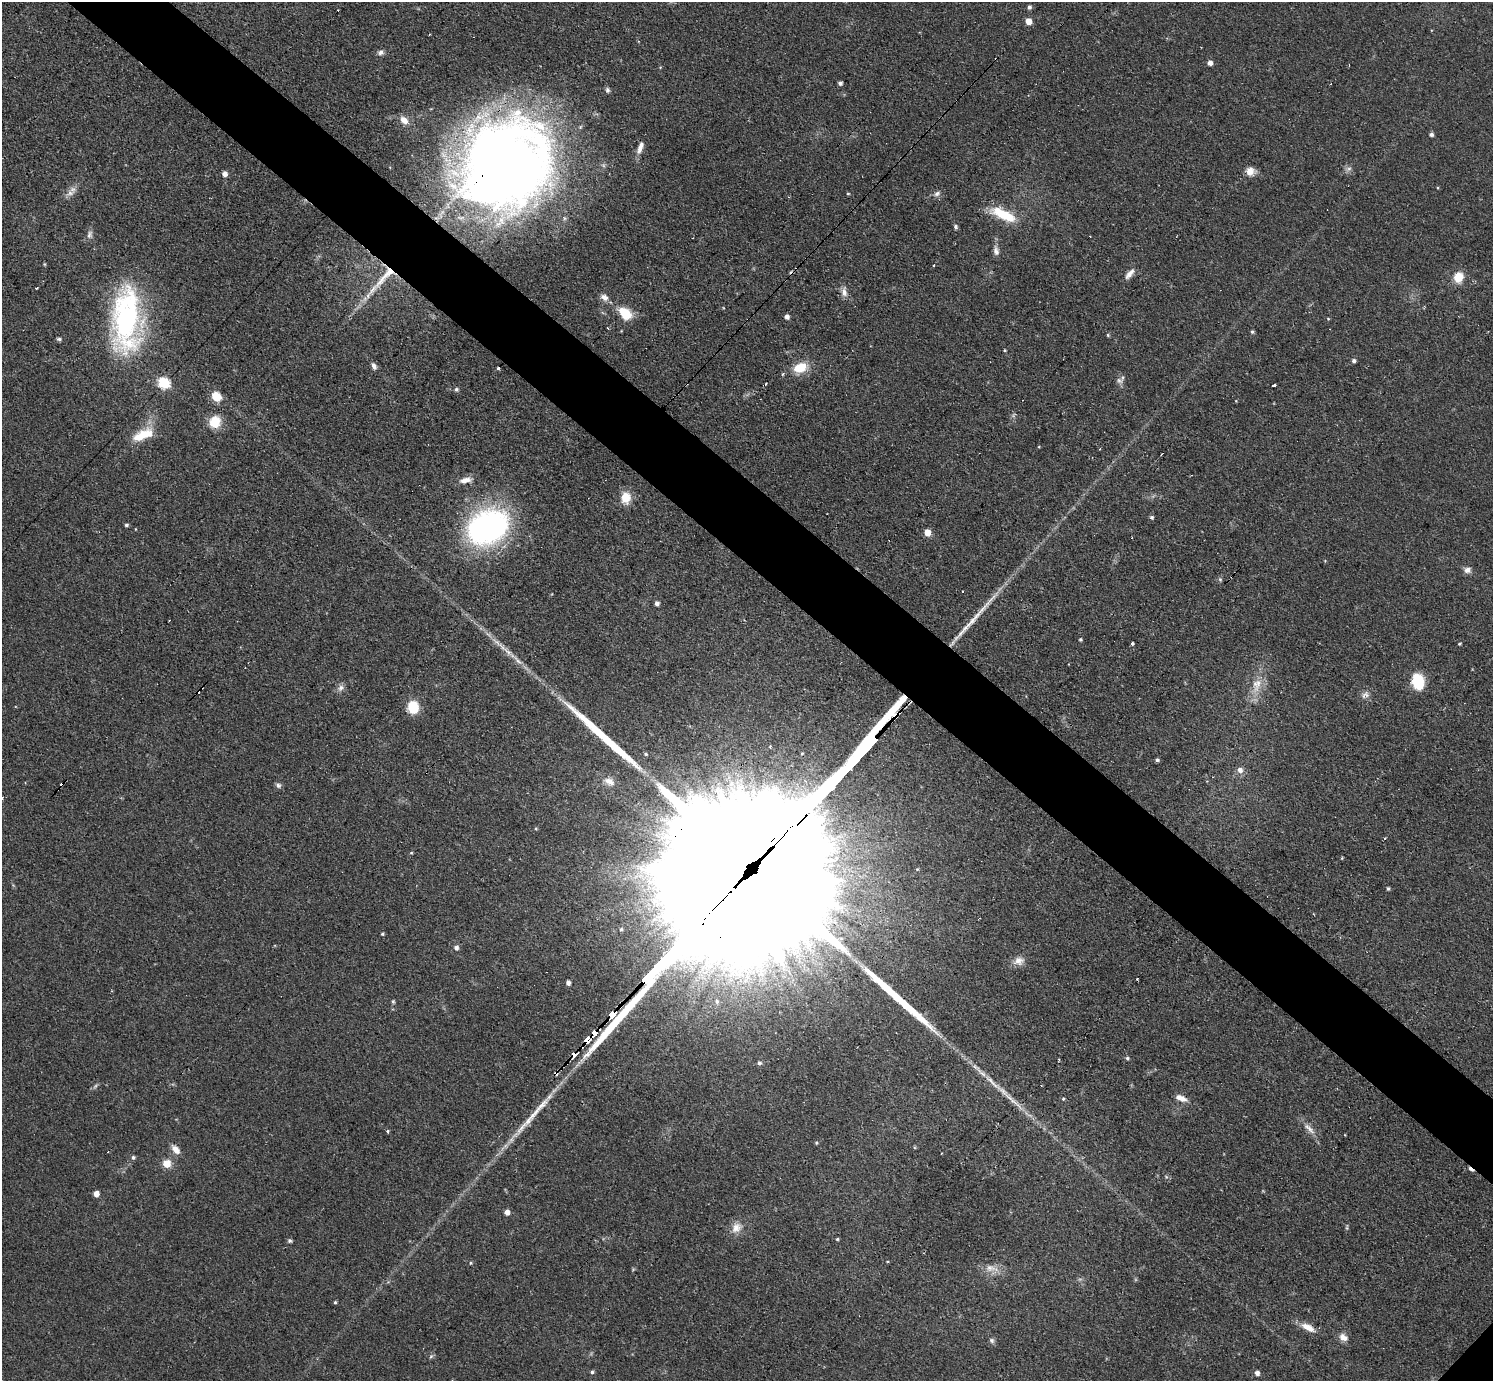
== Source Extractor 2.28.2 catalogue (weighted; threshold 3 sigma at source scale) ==
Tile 11 of 4 x 4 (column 3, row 3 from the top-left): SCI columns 3039-4529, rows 1701-3079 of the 6141 x 6138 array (HDU 1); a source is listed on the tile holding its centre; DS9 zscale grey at full resolution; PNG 1495 x 1383 px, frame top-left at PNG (2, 2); no overlay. Shown black and unused: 6% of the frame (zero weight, under 3 of 4 exposures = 1% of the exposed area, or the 3 px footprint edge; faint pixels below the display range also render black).
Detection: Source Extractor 2.28.2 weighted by HDU 2 'WHT'; one run over the whole footprint, this tile lists its part. Background 0.116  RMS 0.007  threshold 0.0315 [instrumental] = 3 sigma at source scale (4.5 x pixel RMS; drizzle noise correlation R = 1.50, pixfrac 1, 0.05/0.05 arcsec/px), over >= 5 px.
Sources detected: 127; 1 too faint to see at this stretch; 9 cosmic-ray / hot-pixel residue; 3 long thin detections or spike segments (spike, bleed or trail) — not listed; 3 inside a brighter listed object's ellipse — not listed separately; the other 111 listed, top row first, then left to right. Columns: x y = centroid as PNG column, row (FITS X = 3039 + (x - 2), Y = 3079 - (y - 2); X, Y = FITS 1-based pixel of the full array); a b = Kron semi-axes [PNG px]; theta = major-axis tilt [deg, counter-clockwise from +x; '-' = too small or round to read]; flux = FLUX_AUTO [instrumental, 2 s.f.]
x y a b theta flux
1029 7 5 5 - 1.8
1029 21 5 5 - 8.6
381 52 9 7 9 2.4
1210 63 5 5 - 3.3
840 83 5 4 - 1.8
607 90 7 6 - 1.7
404 120 11 8 -45 6
1431 134 5 4 - 1.9
640 148 18 6 71 4.9
506 164 87 74 46 850
1349 168 7 4 1 1.7
1251 171 11 10 - 5.8
224 174 5 5 - 3.6
70 193 11 8 22 3.9
848 193 4 3 - 0.67
937 194 9 7 30 2.5
1003 215 36 12 -24 23
956 226 5 5 - 1.5
90 235 11 7 77 2.8
996 251 13 7 -80 3.5
44 264 5 3 - 0.71
933 265 3 2 - 0.88
1129 274 16 7 49 4.2
385 276 63 9 48 28
1458 277 13 10 64 10
37 288 3 2 - 0.71
844 292 13 8 -82 4.1
604 297 10 7 -37 4.1
625 313 17 11 -42 16
787 317 5 5 - 2.8
1328 319 4 4 - 0.66
126 320 77 30 88 140
1252 332 5 4 - 1.2
1108 335 5 4 - 0.82
59 339 6 4 -1 1.3
1354 361 5 4 - 1.8
374 366 9 6 -67 2.5
498 368 3 3 - 4.1
800 368 18 12 19 14
783 374 4 3 - 1.3
1119 381 10 7 -38 2.8
164 383 6 6 - 73
1274 385 4 3 - 6.2
456 389 6 5 - 1.5
216 397 6 6 - 20
215 422 15 13 68 12
148 434 21 14 -18 12
465 480 17 8 13 5.4
626 498 15 12 88 10
1151 517 4 4 - 1.6
126 525 5 4 - 1.1
488 527 36 27 27 200
927 532 5 5 - 9.9
1467 570 9 7 13 3.3
1220 579 6 5 - 1.1
657 603 4 4 - 2.3
1080 639 4 4 - 0.97
1132 643 3 3 - 4.8
1459 644 4 3 - 0.87
508 651 19 6 -42 6.4
1418 682 15 11 -76 26
1257 684 19 13 74 12
341 688 10 8 60 2.9
198 691 5 3 - 8.8
1365 695 13 7 41 3.3
413 707 10 9 - 21
646 754 5 4 - 0.86
1157 760 4 4 - 1.5
1240 770 7 6 - 3.5
609 781 15 9 -23 5.9
278 785 7 7 - 1.9
717 789 15 6 54 6.5
2 798 3 3 - 3.1
411 853 5 3 - 0.65
917 869 4 3 - 0.58
1388 888 4 3 - 1.1
621 929 4 4 - 0.85
382 934 4 4 - 0.82
456 947 6 5 - 2.5
1018 961 15 11 19 5.5
568 983 4 4 - 2.4
393 1001 5 4 - 1.1
594 1032 5 3 - 140
587 1040 6 3 49 97
574 1055 4 3 - 310
1127 1058 5 4 - 1.2
759 1063 6 5 - 1.7
556 1073 5 4 - 1.9
993 1083 35 5 -44 9.9
1181 1098 14 7 -20 5.3
1063 1099 4 4 - 0.83
1309 1129 22 6 -46 5
387 1131 5 3 - 0.77
816 1143 4 4 - 0.79
176 1150 12 7 -47 5.6
941 1153 3 2 - 0.5
133 1157 5 5 - 1.5
167 1163 7 7 - 9.8
96 1194 5 5 - 4.6
507 1212 5 5 - 3.9
736 1228 16 12 57 7.2
837 1239 4 3 - 0.86
290 1240 5 5 - 1.4
991 1268 21 9 -11 7.1
335 1302 4 3 - 0.92
1307 1327 20 8 -24 7.7
1343 1337 13 9 -31 4.7
992 1340 7 7 - 1.8
431 1356 6 4 45 1.2
592 1372 4 4 - 1.3
1257 1373 5 5 - 2.9
Overlapping masked pixels (flux is a lower limit): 7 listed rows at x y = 506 164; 385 276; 198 691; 594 1032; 587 1040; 574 1055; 556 1073
Isophote crosses this tile's border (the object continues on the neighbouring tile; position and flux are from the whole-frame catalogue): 1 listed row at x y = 2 798